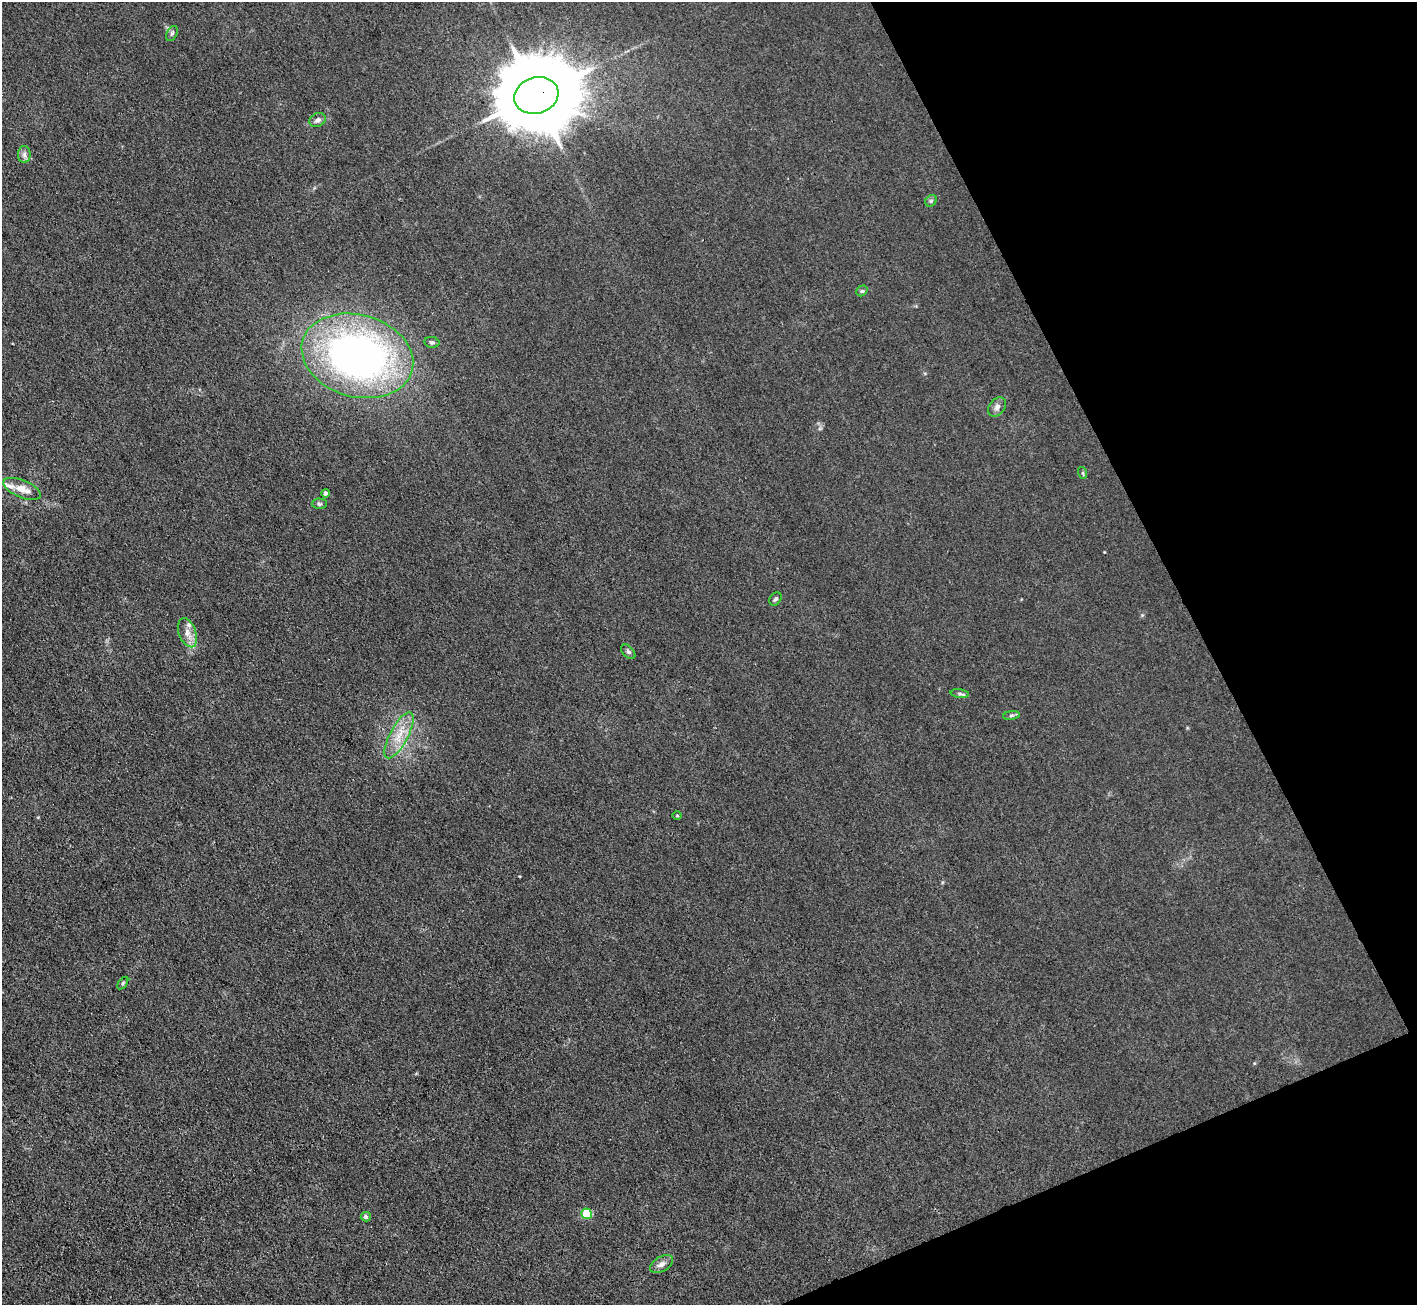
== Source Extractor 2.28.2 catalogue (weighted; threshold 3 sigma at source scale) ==
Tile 12 of 4 x 4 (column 4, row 3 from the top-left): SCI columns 4247-5661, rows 1591-2893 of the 5662 x 5651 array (HDU 1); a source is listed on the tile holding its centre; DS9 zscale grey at full resolution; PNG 1419 x 1307 px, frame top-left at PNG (2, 2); each listed source drawn as its Kron ellipse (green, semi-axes under 4 px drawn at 4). Shown black and unused: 20% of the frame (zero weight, under 3 of 4 exposures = <1% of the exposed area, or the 3 px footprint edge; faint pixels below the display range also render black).
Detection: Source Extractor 2.28.2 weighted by HDU 2 'WHT'; one run over the whole footprint, this tile lists its part. Background 0.0197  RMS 0.005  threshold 0.0225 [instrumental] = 3 sigma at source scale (4.5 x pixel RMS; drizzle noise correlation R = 1.50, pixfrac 1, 0.05/0.05 arcsec/px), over >= 5 px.
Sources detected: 26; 2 inside a brighter listed object's ellipse — not listed separately; the other 24 listed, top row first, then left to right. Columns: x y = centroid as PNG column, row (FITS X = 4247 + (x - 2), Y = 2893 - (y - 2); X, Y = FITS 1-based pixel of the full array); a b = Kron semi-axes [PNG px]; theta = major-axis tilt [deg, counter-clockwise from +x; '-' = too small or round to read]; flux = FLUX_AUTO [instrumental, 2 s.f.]
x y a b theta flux
172 33 8 5 63 1
536 95 22 18 17 8000
318 120 9 6 28 2
24 154 8 6 89 1.8
931 201 6 5 - 0.9
862 291 6 5 - 0.78
432 342 7 5 -10 1
357 356 57 41 -16 240
997 407 11 7 52 2.2
1083 473 6 4 -71 0.65
22 489 20 8 -22 5.9
325 493 4 4 - 1.7
320 504 7 5 0 0.96
776 599 7 5 54 1.1
187 633 15 8 -69 4.1
628 652 8 5 -45 1.2
960 694 9 4 -7 1
1011 715 8 4 9 0.94
399 735 25 9 62 9.1
677 816 4 3 - 0.37
123 983 7 4 54 0.65
587 1214 5 5 - 28
366 1217 5 4 - 1.4
661 1264 12 7 30 2.5
Overlapping masked pixels (flux is a lower limit): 1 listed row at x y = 536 95
Isophote crosses this tile's border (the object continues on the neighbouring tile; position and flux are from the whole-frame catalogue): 1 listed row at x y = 22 489